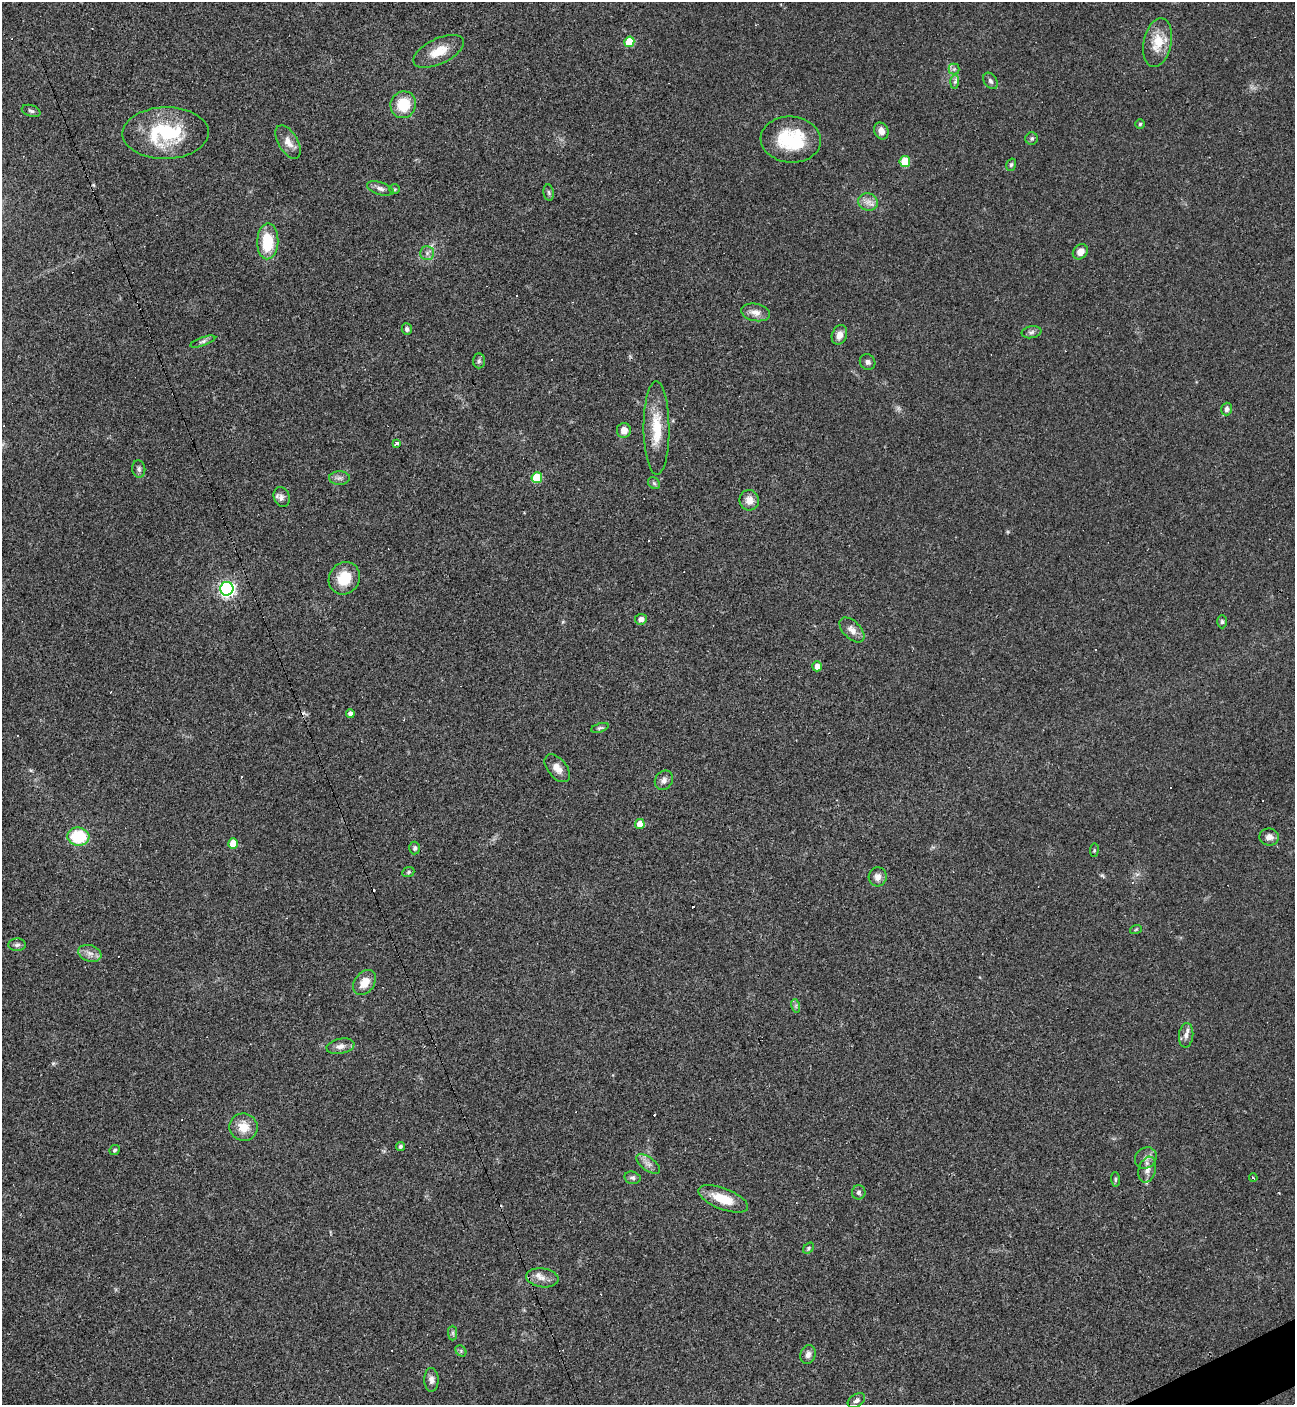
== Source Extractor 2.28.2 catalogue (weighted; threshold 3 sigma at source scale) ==
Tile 6 of 4 x 4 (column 2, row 2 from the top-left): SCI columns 1575-2867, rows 2809-4211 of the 5603 x 5615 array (HDU 1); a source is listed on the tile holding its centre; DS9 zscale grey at full resolution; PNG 1297 x 1407 px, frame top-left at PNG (2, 2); each listed source drawn as its Kron ellipse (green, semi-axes under 4 px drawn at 4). Shown black and unused: <1% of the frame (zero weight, under 3 of 4 exposures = <1% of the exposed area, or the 3 px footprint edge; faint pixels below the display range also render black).
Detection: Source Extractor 2.28.2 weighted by HDU 2 'WHT'; one run over the whole footprint, this tile lists its part. Background 0.0486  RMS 0.0051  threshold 0.0231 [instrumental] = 3 sigma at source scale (4.5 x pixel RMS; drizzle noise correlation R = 1.50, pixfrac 1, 0.05/0.05 arcsec/px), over >= 5 px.
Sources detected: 103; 1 too faint to see at this stretch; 18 cosmic-ray / hot-pixel residue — neither listed nor drawn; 1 inside a brighter listed object's ellipse — not listed separately; the other 83 listed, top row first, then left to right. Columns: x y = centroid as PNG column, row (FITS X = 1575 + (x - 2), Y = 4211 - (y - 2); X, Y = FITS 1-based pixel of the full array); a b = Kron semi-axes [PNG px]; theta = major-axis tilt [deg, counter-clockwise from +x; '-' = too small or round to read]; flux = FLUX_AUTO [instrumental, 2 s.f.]
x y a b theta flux
629 42 5 5 - 18
1158 43 24 14 78 12
439 51 27 12 26 9.9
954 69 5 5 - 1.1
991 81 9 6 -57 1.6
955 82 6 4 87 1.2
403 105 13 12 - 15
31 111 9 5 -18 1.3
1140 124 5 4 - 0.73
881 131 8 7 - 3.7
165 133 43 26 1 40
1032 138 6 6 - 0.96
791 140 30 23 -5 28
288 142 18 9 -59 5.2
905 161 5 5 - 20
1011 165 6 4 73 0.89
380 188 14 6 -17 2.3
395 189 5 4 - 0.63
549 193 8 5 -82 1
868 202 10 8 -19 3.2
268 241 18 10 88 17
1080 252 8 6 46 4
427 253 7 7 - 1.7
755 312 15 8 -10 4
407 329 6 5 - 1.2
1031 332 10 6 9 1.5
839 335 10 7 71 3.4
203 342 13 4 20 1.4
479 361 7 6 - 1.2
868 362 8 7 - 1.6
1227 409 6 5 - 1.9
656 428 47 13 -90 16
624 430 7 7 - 4.3
396 443 3 3 - 19
139 469 9 6 -82 1.5
339 478 10 6 0 1.9
537 478 5 5 - 21
654 483 6 5 - 0.88
282 497 10 8 -68 2.2
749 500 10 9 - 4.7
344 578 17 15 55 13
227 589 7 6 - 170
641 619 6 5 - 2.7
1222 622 6 5 - 0.95
852 630 15 8 -45 3.7
817 666 5 4 - 3.7
350 714 4 4 - 2.2
600 728 9 4 17 0.9
557 768 16 9 -51 4.4
664 780 10 8 58 2.4
640 824 5 4 - 7.2
78 837 11 9 -5 25
1269 837 10 8 -9 3
233 843 5 5 - 8.4
415 848 6 5 - 1.1
1094 850 7 3 83 0.68
408 872 6 4 23 0.74
878 877 9 9 - 2.9
1136 929 6 3 20 0.6
17 945 8 6 3 1.5
90 953 12 8 -17 3.1
364 983 14 9 54 6.2
796 1006 7 4 -73 0.99
1186 1035 12 7 84 2.5
340 1046 14 7 11 3
244 1127 14 14 - 7.8
400 1146 4 4 - 1.3
115 1150 5 4 - 0.94
1146 1158 11 10 - 3.1
648 1164 14 6 -36 2.8
1147 1170 13 8 74 3.6
632 1178 8 6 -12 1.3
1253 1178 4 2 - 0.6
1115 1179 7 4 -86 0.92
859 1192 7 7 - 1.3
723 1199 26 10 -21 12
808 1248 6 4 44 0.82
542 1278 16 9 -7 4.3
453 1333 7 4 -90 1
461 1351 6 5 - 0.89
808 1354 9 7 73 2.4
431 1380 12 7 -88 2.4
856 1401 9 6 34 1.6